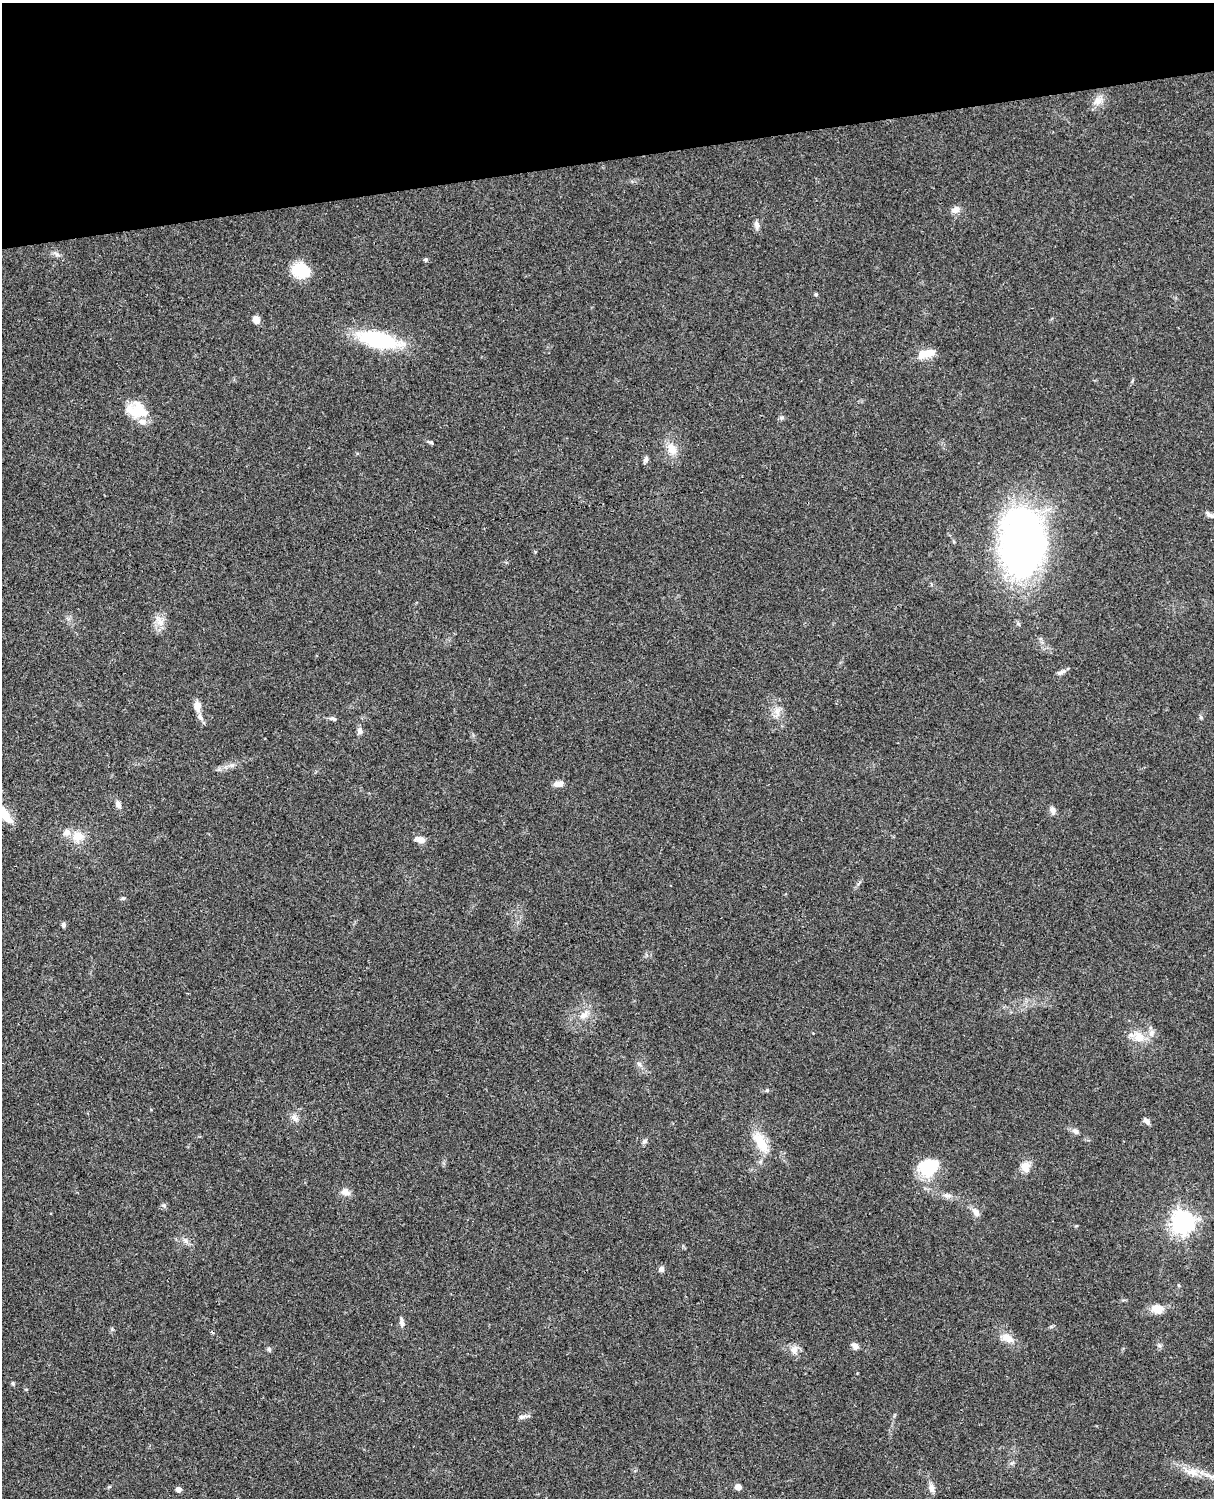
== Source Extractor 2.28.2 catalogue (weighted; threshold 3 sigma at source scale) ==
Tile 3 of 4 x 3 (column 3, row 1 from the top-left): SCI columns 2545-3756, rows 3268-4763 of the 5087 x 4925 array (HDU 1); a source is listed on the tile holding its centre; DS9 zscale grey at full resolution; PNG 1216 x 1500 px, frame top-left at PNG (2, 3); no overlay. Shown black and unused: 11% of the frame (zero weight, under 3 of 4 exposures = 6% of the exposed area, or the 3 px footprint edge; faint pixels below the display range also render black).
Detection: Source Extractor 2.28.2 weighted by HDU 2 'WHT'; one run over the whole footprint, this tile lists its part. Background 0.0916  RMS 0.0062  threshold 0.0281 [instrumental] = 3 sigma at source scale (4.5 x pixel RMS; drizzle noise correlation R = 1.50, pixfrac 1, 0.05/0.05 arcsec/px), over >= 5 px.
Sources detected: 70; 1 cosmic-ray / hot-pixel residue — not listed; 4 inside a brighter listed object's ellipse — not listed separately; the other 65 listed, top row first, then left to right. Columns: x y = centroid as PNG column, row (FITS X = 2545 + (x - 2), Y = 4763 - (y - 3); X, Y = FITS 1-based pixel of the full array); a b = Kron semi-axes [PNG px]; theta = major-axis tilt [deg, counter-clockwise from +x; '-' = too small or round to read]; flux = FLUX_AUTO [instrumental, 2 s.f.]
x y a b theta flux
1098 101 15 9 22 5
956 209 13 8 25 3.3
756 224 10 6 -77 2.4
57 255 7 4 -1 1.5
426 259 5 5 - 1.1
301 271 19 16 -18 18
816 294 5 4 - 0.89
256 319 9 8 - 3.7
378 340 40 14 -13 59
925 354 20 9 16 9.7
1132 381 6 4 71 0.7
137 410 26 18 -11 17
781 418 7 5 18 1.2
430 442 10 4 -22 1
672 449 17 11 -51 7.4
646 460 8 5 72 1.8
1210 515 13 5 -33 2.2
1022 543 46 29 -90 400
159 621 17 8 -51 5.1
1061 672 13 6 29 2.3
197 706 14 8 -82 4.2
777 711 11 7 72 3.8
1201 717 6 4 -68 0.98
333 718 9 5 -16 1.4
360 731 10 6 -74 2.2
232 765 7 4 18 1.4
558 784 11 6 6 3.8
118 804 9 6 -66 2.9
1053 810 9 8 - 2.6
6 818 9 7 -70 3
78 837 16 14 11 8.6
420 840 12 6 -12 4.5
123 898 6 5 - 0.93
64 925 7 5 -72 1.4
584 1015 16 8 32 5.3
1139 1037 16 13 -27 9
639 1064 7 5 -44 1.6
767 1090 5 5 - 0.83
294 1118 13 6 -42 2.9
1146 1121 10 5 -40 1.9
1075 1131 8 7 - 2
644 1141 7 5 37 1.4
760 1142 33 13 -59 14
928 1167 24 19 22 22
1025 1167 15 12 -73 5.8
345 1192 11 8 -14 3.8
947 1195 12 5 -5 2.6
164 1206 6 4 -19 0.95
976 1212 12 8 -57 3.6
1182 1222 8 8 - 440
186 1241 10 5 -36 2
661 1269 7 7 - 1.9
1158 1309 14 11 -6 7.2
402 1322 12 5 -84 2.2
1007 1338 18 11 -31 6.7
855 1346 8 6 -28 3.2
1160 1346 6 4 -19 1
269 1349 6 5 - 1.2
794 1350 12 10 -80 4.2
12 1383 5 5 - 0.81
523 1417 17 5 10 2
1192 1472 18 11 -13 7.5
738 1487 5 4 - 6.6
932 1488 12 7 -82 3.1
178 1489 6 5 - 2.5